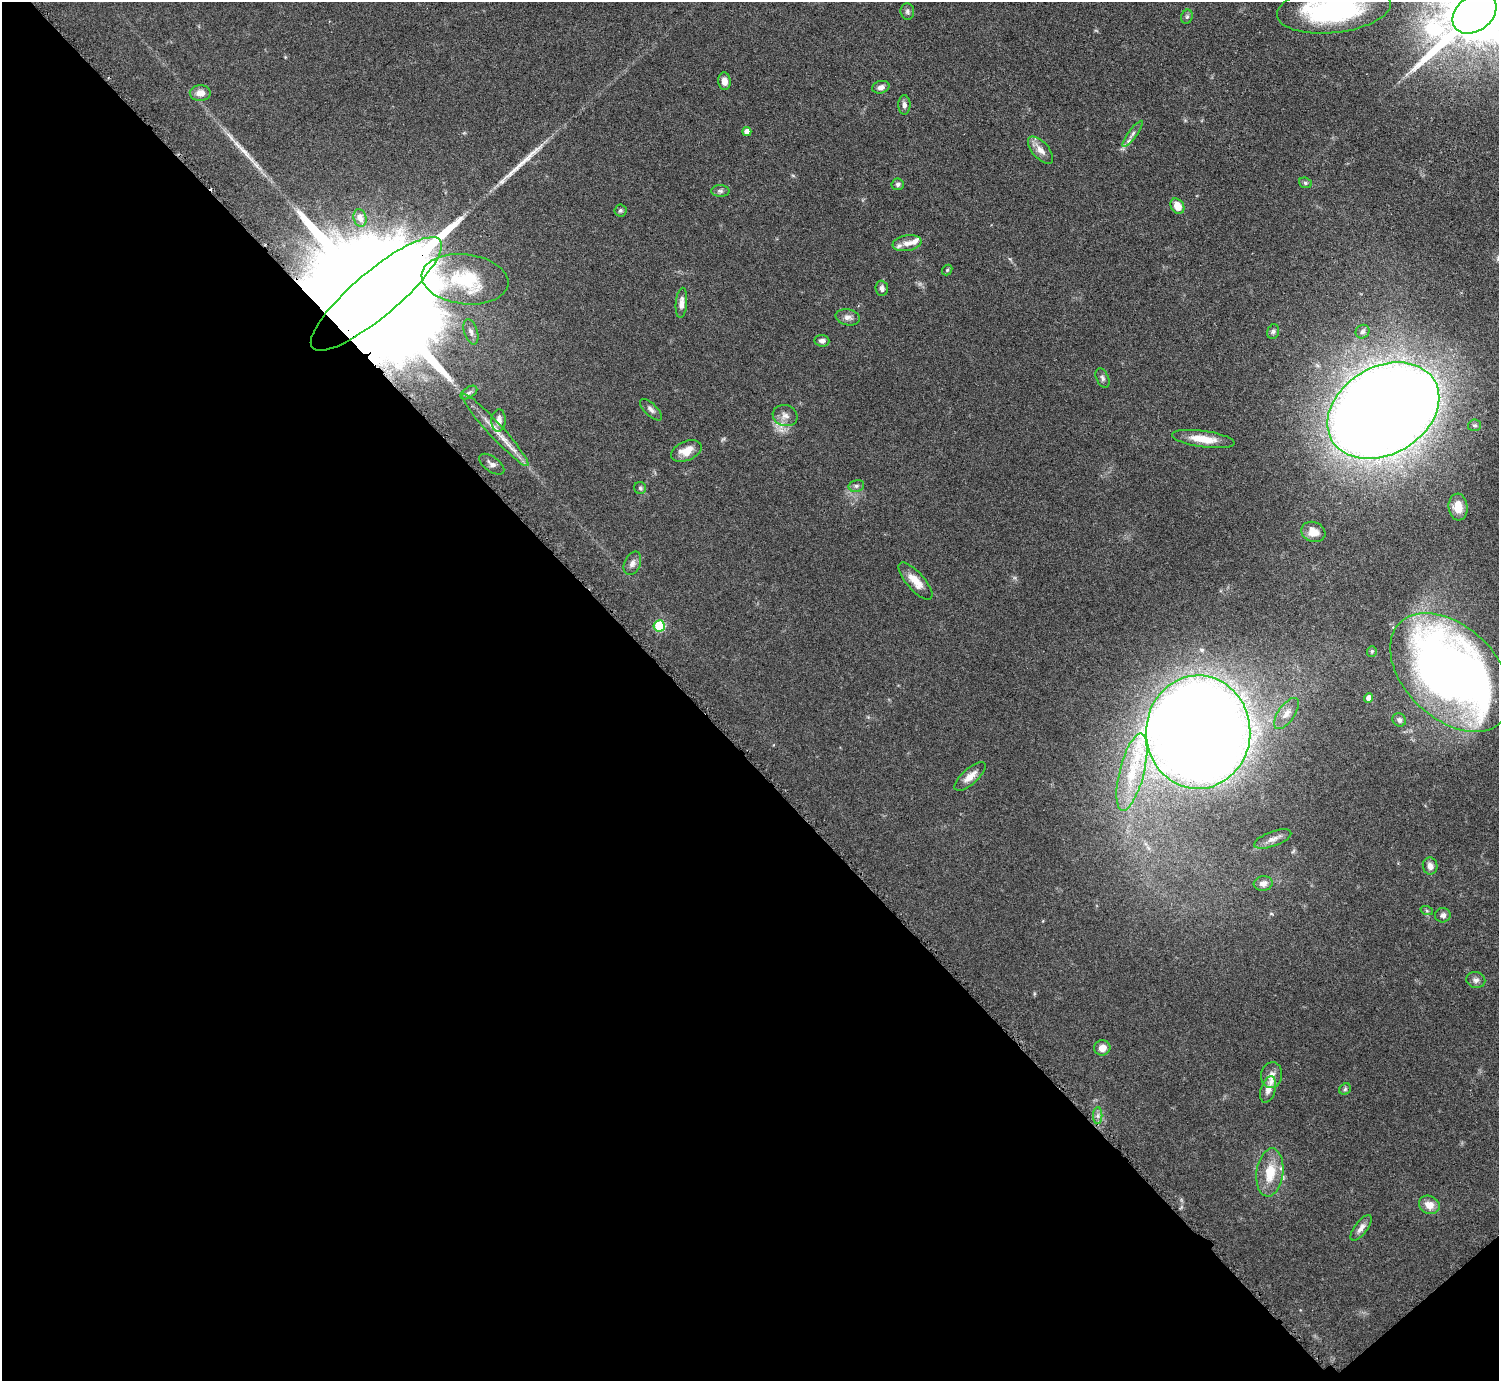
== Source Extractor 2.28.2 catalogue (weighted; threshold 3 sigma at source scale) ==
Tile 14 of 4 x 4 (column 2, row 4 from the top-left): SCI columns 1504-3000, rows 168-1546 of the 5999 x 5997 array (HDU 1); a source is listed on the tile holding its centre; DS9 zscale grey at full resolution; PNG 1501 x 1383 px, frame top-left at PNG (2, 2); each listed source drawn as its Kron ellipse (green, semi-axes under 4 px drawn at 4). Shown black and unused: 46% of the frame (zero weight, under 3 of 6 exposures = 1% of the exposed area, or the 3 px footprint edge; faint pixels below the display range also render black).
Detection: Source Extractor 2.28.2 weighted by HDU 2 'WHT'; one run over the whole footprint, this tile lists its part. Background 0.0815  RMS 0.0036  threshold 0.0147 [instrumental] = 3 sigma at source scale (4.09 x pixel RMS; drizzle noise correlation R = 1.36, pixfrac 0.8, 0.05/0.05 arcsec/px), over >= 5 px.
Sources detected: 73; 2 long thin detections or spike segments (spike, bleed or trail) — neither listed nor drawn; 3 inside a brighter listed object's ellipse — not listed separately; the other 68 listed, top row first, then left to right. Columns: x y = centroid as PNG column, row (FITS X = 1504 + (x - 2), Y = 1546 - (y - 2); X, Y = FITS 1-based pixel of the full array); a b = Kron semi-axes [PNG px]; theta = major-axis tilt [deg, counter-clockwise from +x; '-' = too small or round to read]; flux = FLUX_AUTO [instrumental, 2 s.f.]
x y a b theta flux
1334 9 57 23 6 61
907 11 8 7 - 0.97
1475 13 24 17 39 5300
1187 17 7 5 69 0.66
724 81 9 6 -85 2.4
881 87 9 6 15 1.5
200 93 10 8 -1 2.9
904 105 9 6 90 1.4
747 132 4 4 - 2.5
1132 134 16 4 54 1.4
1040 150 16 8 -48 2.9
1305 183 6 5 - 0.66
898 184 6 6 - 0.92
720 191 9 6 -1 0.85
1177 206 8 6 -57 4.3
620 210 6 6 - 0.69
360 218 9 6 -74 1.5
907 243 14 8 9 2.4
947 270 6 4 48 0.44
465 279 43 25 -7 20
882 288 7 6 - 1.3
376 294 83 22 40 34000
681 303 15 5 85 2.1
848 317 12 8 -12 1.9
471 332 13 6 -72 1.6
1273 332 7 5 74 0.76
1362 332 7 6 - 0.98
822 341 7 6 - 1.4
1102 378 10 6 -65 1
469 393 9 5 33 0.93
651 410 14 6 -44 1.3
1383 411 59 43 30 1000
785 416 12 10 -18 2.3
499 420 11 7 86 2.1
1475 425 6 6 - 0.69
495 430 49 7 -48 6.5
1203 439 31 8 -8 6.7
686 451 16 9 24 4.4
492 464 14 7 -35 1.6
856 486 8 6 14 0.9
640 488 6 6 - 0.66
1458 507 13 9 -86 4.7
1313 532 12 10 -22 3.8
632 563 12 8 66 1.7
915 581 23 9 -48 4.9
659 626 5 5 - 21
1372 651 5 5 - 0.52
1451 672 71 46 -44 330
1369 698 4 4 - 2.4
1286 714 18 8 55 2.8
1399 720 7 6 - 1
1198 732 57 52 88 930
1132 772 40 12 76 13
970 776 19 7 41 3.2
1273 839 20 7 20 2.3
1430 866 9 7 -78 1.9
1263 884 9 7 5 2.2
1427 911 6 4 -19 0.46
1443 915 8 7 - 1.2
1476 980 9 8 - 1.4
1102 1048 8 7 - 2.8
1272 1075 13 10 81 2.3
1268 1089 13 7 72 2.3
1345 1089 6 5 - 0.59
1098 1116 8 4 -90 1.1
1270 1172 24 13 83 8.9
1429 1205 11 9 -27 3.6
1361 1228 15 6 53 1.9
Overlapping masked pixels (flux is a lower limit): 1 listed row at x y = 376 294
Isophote crosses this tile's border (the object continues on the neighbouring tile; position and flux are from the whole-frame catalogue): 2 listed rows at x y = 1334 9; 1475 13